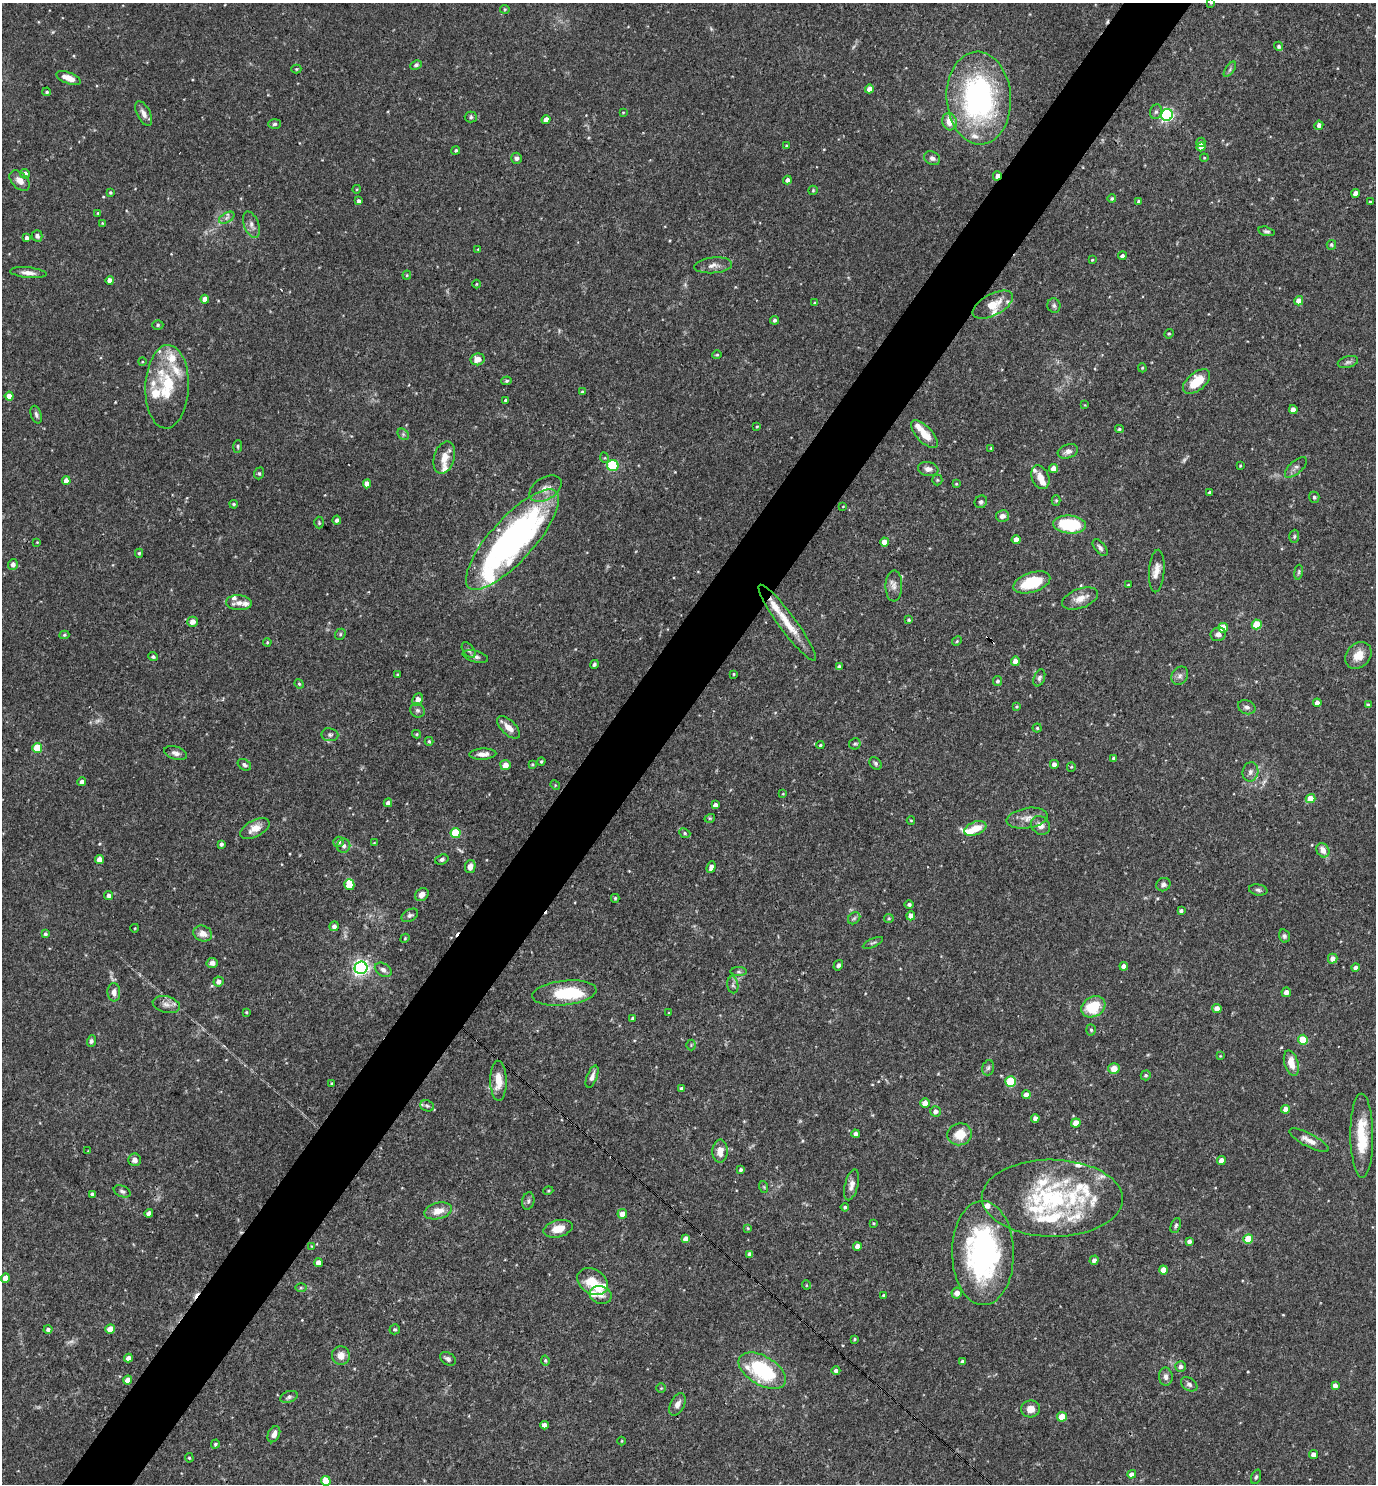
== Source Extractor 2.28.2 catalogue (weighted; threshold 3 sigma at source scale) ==
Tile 7 of 4 x 4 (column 3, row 2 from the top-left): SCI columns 2897-4270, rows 2967-4448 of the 5935 x 5931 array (HDU 1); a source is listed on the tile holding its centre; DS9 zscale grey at full resolution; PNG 1378 x 1486 px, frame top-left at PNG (2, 3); each listed source drawn as its Kron ellipse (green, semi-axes under 4 px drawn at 4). Shown black and unused: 5% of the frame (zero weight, under 3 of 4 exposures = <1% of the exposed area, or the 3 px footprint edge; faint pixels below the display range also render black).
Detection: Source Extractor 2.28.2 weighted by HDU 2 'WHT'; one run over the whole footprint, this tile lists its part. Background 0.0714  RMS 0.0036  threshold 0.0162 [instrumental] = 3 sigma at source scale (4.5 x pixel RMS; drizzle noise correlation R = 1.50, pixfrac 1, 0.05/0.05 arcsec/px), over >= 5 px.
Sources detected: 364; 5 too faint to see at this stretch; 1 inside a brighter object's white glare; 6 cosmic-ray / hot-pixel residue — neither listed nor drawn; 29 inside a brighter listed object's ellipse — not listed separately; the other 323 listed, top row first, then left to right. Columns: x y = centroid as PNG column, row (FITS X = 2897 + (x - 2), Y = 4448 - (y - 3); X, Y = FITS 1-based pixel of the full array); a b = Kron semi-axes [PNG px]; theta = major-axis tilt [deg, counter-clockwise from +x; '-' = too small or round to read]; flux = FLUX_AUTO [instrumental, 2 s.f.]
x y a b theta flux
1211 3 4 3 - 0.36
505 9 5 4 - 0.38
1279 46 5 4 - 0.68
416 65 6 4 29 0.74
296 69 5 4 - 0.43
1230 69 9 4 55 0.69
68 78 13 5 -21 3.3
869 89 4 4 - 2.8
47 92 4 3 - 0.64
979 98 46 32 -87 76
623 112 4 2 - 0.26
1156 112 7 5 72 0.94
144 114 13 6 -64 2.1
1167 115 6 5 - 67
471 117 6 5 - 0.66
546 120 4 4 - 3
949 122 9 7 -75 4.5
275 124 6 5 - 0.77
1319 125 4 4 - 1.3
1201 142 5 4 - 1.1
786 146 4 3 - 0.39
1201 147 4 4 - 2.3
456 150 4 4 - 0.54
517 158 5 5 - 0.97
932 158 8 6 -27 1.3
1204 158 4 4 - 0.35
25 174 5 5 - 1.8
997 176 4 3 - 3
787 180 4 4 - 1.4
20 181 12 7 -45 2.4
357 189 4 3 - 0.27
813 190 5 4 - 0.46
110 192 3 3 - 0.5
1356 193 4 4 - 2.8
1112 199 4 4 - 0.5
359 201 4 3 - 0.94
1139 201 4 3 - 0.79
1370 202 3 3 - 0.45
98 213 3 3 - 0.33
227 218 8 5 30 1
102 223 4 3 - 0.32
251 225 14 7 -69 2
1266 231 8 4 -13 0.71
37 236 5 5 - 1.1
27 238 4 3 - 0.99
1331 245 5 5 - 0.68
478 249 4 3 - 0.3
1122 256 4 4 - 1.1
1092 260 3 3 - 0.38
713 265 19 8 5 2.5
28 273 18 5 -6 2.3
407 275 4 4 - 0.37
110 280 4 4 - 2.3
476 284 4 3 - 0.29
205 299 4 4 - 3.6
1299 301 5 4 - 2.8
815 303 4 3 - 0.59
993 305 22 10 28 6.1
1054 305 7 6 - 0.88
775 320 4 4 - 0.74
158 325 5 5 - 0.58
1169 334 5 4 - 0.42
717 355 5 4 - 0.42
478 359 7 6 - 2.8
142 362 4 3 - 0.31
1348 362 10 6 15 1.1
1142 368 4 3 - 0.44
507 381 5 4 - 0.57
1197 381 16 9 39 8.9
167 387 42 22 88 18
582 392 3 3 - 0.41
9 396 4 4 - 3.5
506 400 3 3 - 0.77
1085 405 3 3 - 0.24
1293 410 4 4 - 2.2
36 415 9 5 -73 0.94
757 427 4 2 - 0.32
1119 429 4 4 - 0.59
403 434 6 5 - 0.61
924 434 17 8 -46 5
238 446 6 4 86 0.58
991 448 3 2 - 0.29
1068 451 10 6 20 1.6
444 458 16 10 73 3.7
605 458 5 3 - 0.37
613 466 6 5 - 29
1240 466 3 2 - 0.35
1296 467 14 6 42 1.4
1054 468 4 4 - 2.6
928 469 10 7 -9 1.6
259 473 6 5 - 0.56
1040 477 12 8 -68 3
937 480 5 5 - 0.48
66 481 4 4 - 3.2
367 484 4 4 - 2.9
956 484 3 3 - 0.35
545 489 17 11 31 3.4
1210 493 3 3 - 0.79
1314 497 5 5 - 0.71
1056 500 5 4 - 0.41
981 502 6 6 - 0.83
234 504 4 3 - 0.43
843 506 4 2 - 0.21
1002 516 6 5 - 1.8
337 520 4 4 - 1.1
319 523 6 4 -89 0.45
1069 525 16 9 -5 20
1294 536 6 5 - 0.61
512 539 65 21 48 120
1016 540 4 4 - 3.4
37 542 3 3 - 0.25
884 542 4 4 - 3.2
1100 548 10 5 -51 1.1
139 553 4 4 - 0.48
13 564 5 5 - 1.6
1157 571 21 7 86 3
1298 572 7 3 81 0.53
1032 582 19 10 18 15
1128 585 3 2 - 0.29
894 586 15 8 88 2.2
1080 598 19 9 20 3.9
239 603 13 7 -4 2.2
909 620 3 3 - 0.52
193 622 5 5 - 2.4
787 623 47 8 -54 8.4
1257 624 5 5 - 12
1223 628 5 4 - 8.2
340 634 6 5 - 0.55
1218 634 8 6 21 1.6
64 635 5 4 - 0.49
957 641 5 4 - 0.48
267 642 4 3 - 0.38
469 650 9 5 -53 1
1358 655 15 11 49 4.7
475 656 13 5 -15 1.4
153 657 5 4 - 0.79
1015 661 5 4 - 2.3
594 664 4 4 - 0.73
839 667 4 4 - 1.1
734 674 3 3 - 0.32
398 675 3 3 - 0.5
1180 676 9 8 - 1.4
1039 678 9 5 68 0.94
998 681 5 4 - 0.88
299 684 5 4 - 0.47
418 700 6 5 - 2.5
1317 703 4 4 - 2.7
1368 705 4 4 - 0.54
1017 706 4 4 - 0.5
1247 707 9 7 -22 1.3
417 710 8 7 - 0.99
508 727 14 7 -44 3.5
1037 728 4 4 - 0.52
417 734 4 4 - 0.46
330 735 8 6 -8 0.93
429 741 4 3 - 0.56
855 744 6 5 - 0.6
820 745 4 3 - 0.41
37 748 5 5 - 12
176 753 12 6 -17 1.6
483 754 13 5 3 2.4
1114 758 4 3 - 0.74
541 762 4 3 - 0.51
876 763 7 5 -48 0.75
532 764 3 3 - 0.37
1054 764 4 4 - 1.6
244 765 7 5 -32 0.9
505 765 5 5 - 3
1071 767 5 4 - 0.47
1250 772 10 8 77 1.5
82 782 4 4 - 1.5
555 785 5 4 - 0.37
783 794 4 3 - 0.3
1311 799 5 4 - 6
388 803 4 4 - 1.2
715 805 4 4 - 1.5
710 818 5 3 - 0.36
1027 818 20 10 9 3.3
911 820 4 3 - 0.27
1040 825 10 8 -39 2.3
255 828 16 8 28 3.9
975 828 11 6 21 5.6
456 833 5 5 - 15
685 833 6 4 -24 0.59
338 842 5 5 - 0.93
374 843 4 3 - 0.26
221 844 4 3 - 0.91
344 846 7 6 - 1.1
1323 850 7 6 - 2.9
442 859 7 5 19 0.8
99 860 4 4 - 3.3
470 866 7 5 78 2
711 867 6 4 70 1.5
349 885 5 5 - 9
1163 885 7 6 - 1.2
1258 890 9 5 -9 0.91
109 895 4 4 - 1.3
422 895 7 6 - 2.1
615 898 4 3 - 0.46
909 904 5 4 - 0.81
1181 911 4 3 - 0.76
410 915 9 6 30 0.93
911 916 4 4 - 2.8
854 918 7 5 44 0.66
889 918 5 4 - 0.39
334 926 5 4 - 1.3
135 928 4 3 - 0.27
45 934 4 4 - 0.66
203 934 9 7 -22 3
1284 936 6 5 - 0.7
405 938 5 3 - 0.36
873 943 11 3 24 0.71
1333 959 5 4 - 2.4
212 963 6 5 - 1.4
838 965 5 4 - 0.85
1124 966 4 4 - 2
1355 967 4 4 - 1.3
361 968 6 6 - 120
383 970 9 6 -34 1.4
739 972 8 4 0 0.71
218 981 5 5 - 1.4
733 985 8 5 -82 0.97
114 992 9 6 -87 2
1286 992 5 4 - 1.9
564 993 32 12 6 16
166 1004 14 8 -13 2.3
1093 1007 13 10 29 11
1217 1008 4 4 - 3.3
246 1012 3 3 - 0.37
669 1013 4 3 - 0.3
633 1019 4 3 - 0.82
1091 1030 5 4 - 0.56
1303 1040 5 5 - 9.7
91 1041 6 4 70 0.77
691 1045 5 5 - 0.48
1220 1056 4 4 - 0.3
1291 1063 13 7 -74 4.1
988 1068 8 5 74 0.83
1114 1069 5 5 - 4.3
1146 1075 5 4 - 0.6
592 1077 12 5 68 1.7
498 1081 20 8 -89 5.5
1011 1082 5 5 - 19
332 1084 4 3 - 0.45
681 1089 4 4 - 1.1
1026 1095 4 4 - 1.9
925 1103 5 5 - 3
427 1106 7 5 -22 0.8
1285 1109 4 4 - 2.4
935 1111 5 5 - 1.6
1035 1118 4 4 - 1.6
1076 1123 5 4 - 5.2
856 1134 4 4 - 1.8
960 1134 12 11 - 6.9
1362 1136 42 11 -89 12
1309 1140 22 6 -28 3
88 1151 3 3 - 0.26
720 1151 11 7 87 3.4
135 1160 6 6 - 1.6
1221 1160 4 4 - 2.3
741 1170 4 3 - 0.76
852 1185 16 6 75 2.2
764 1187 6 3 -72 0.38
122 1191 9 5 -22 0.97
548 1191 5 3 - 0.35
92 1194 4 4 - 1.1
1052 1198 70 38 -1 50
528 1201 9 6 76 0.89
845 1207 4 4 - 0.59
438 1211 14 8 14 4.1
149 1213 4 4 - 1.5
622 1214 5 5 - 3.1
874 1223 3 3 - 0.32
1176 1225 8 4 66 0.72
748 1228 4 3 - 0.37
558 1229 15 8 15 4.8
686 1239 4 4 - 3.7
1248 1239 5 5 - 9
1189 1241 4 4 - 1.1
311 1246 4 3 - 0.25
857 1246 4 4 - 2.2
983 1253 52 31 -89 77
750 1254 4 4 - 1.6
1094 1260 5 4 - 1.1
318 1262 4 4 - 2.4
1163 1270 4 4 - 4.1
5 1278 4 4 - 4.2
592 1282 16 12 -31 6.9
806 1285 5 3 - 0.31
301 1288 6 4 0 0.48
957 1293 5 5 - 2.5
601 1295 11 8 -14 2.1
884 1296 4 4 - 0.68
48 1329 4 4 - 0.95
110 1329 5 4 - 6.6
395 1329 5 4 - 0.56
854 1339 4 3 - 0.44
341 1356 9 9 - 3.1
128 1358 4 4 - 2.1
448 1359 8 6 -34 1.2
545 1360 5 4 - 0.54
962 1361 4 4 - 0.67
1181 1366 5 5 - 1.4
762 1371 26 14 -31 30
836 1371 4 4 - 0.99
1166 1377 9 7 -86 1.5
128 1380 4 4 - 3.1
1189 1384 9 6 -35 1.1
1335 1385 4 4 - 1.8
661 1388 4 4 - 0.38
289 1397 9 5 20 0.95
677 1404 12 7 64 2.1
1031 1409 9 8 - 2.9
1062 1417 5 4 - 9.1
544 1425 4 4 - 1.9
274 1434 8 5 64 2.2
622 1441 4 3 - 0.28
215 1444 4 4 - 0.57
1313 1455 4 4 - 2.3
189 1458 5 4 - 0.4
1132 1474 4 4 - 1.8
1256 1477 7 4 69 0.6
326 1481 5 5 - 7.2
Overlapping masked pixels (flux is a lower limit): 3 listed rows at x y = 997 176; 1052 1198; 983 1253
Isophote crosses this tile's border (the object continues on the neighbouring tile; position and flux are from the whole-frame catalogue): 1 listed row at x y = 1211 3